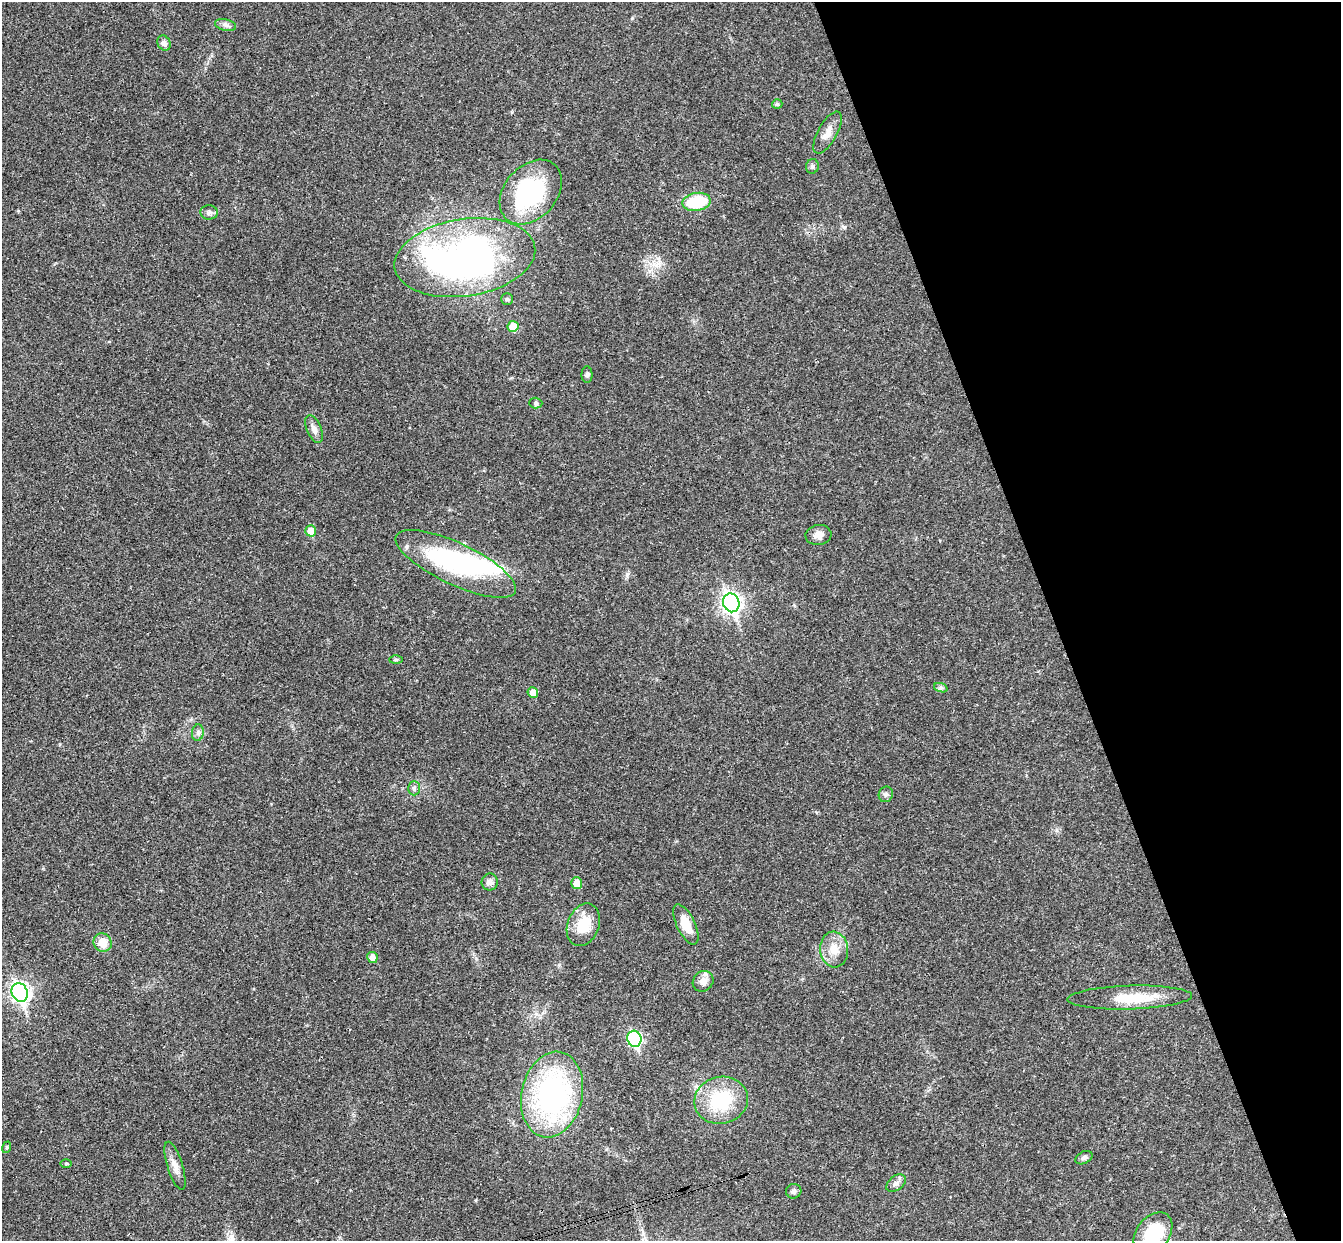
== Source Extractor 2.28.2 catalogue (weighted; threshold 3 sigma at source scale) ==
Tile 12 of 4 x 4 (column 4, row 3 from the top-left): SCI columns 4074-5412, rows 1534-2772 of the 5468 x 5422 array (HDU 1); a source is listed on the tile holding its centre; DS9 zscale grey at full resolution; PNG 1343 x 1243 px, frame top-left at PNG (2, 2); each listed source drawn as its Kron ellipse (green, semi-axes under 4 px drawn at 4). Shown black and unused: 21% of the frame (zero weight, under 3 of 4 exposures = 6% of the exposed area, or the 3 px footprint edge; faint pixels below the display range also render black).
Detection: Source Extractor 2.28.2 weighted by HDU 2 'WHT'; one run over the whole footprint, this tile lists its part. Background 0.0399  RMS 0.0027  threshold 0.0121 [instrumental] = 3 sigma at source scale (4.5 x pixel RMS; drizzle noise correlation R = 1.50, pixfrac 1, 0.05/0.05 arcsec/px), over >= 5 px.
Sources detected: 48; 2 inside a brighter object's white glare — neither listed nor drawn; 2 inside a brighter listed object's ellipse — not listed separately; the other 44 listed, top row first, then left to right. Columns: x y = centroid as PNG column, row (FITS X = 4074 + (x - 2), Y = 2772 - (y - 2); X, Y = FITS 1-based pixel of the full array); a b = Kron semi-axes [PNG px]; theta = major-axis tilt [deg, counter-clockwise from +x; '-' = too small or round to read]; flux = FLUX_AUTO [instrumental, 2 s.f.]
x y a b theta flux
226 25 11 5 -11 0.95
164 43 8 6 -60 1.2
777 104 5 4 - 0.53
828 132 23 9 61 2.8
812 166 7 6 - 0.66
531 192 36 26 49 33
697 202 14 9 9 12
209 212 8 7 - 1
465 258 71 38 9 120
507 299 6 6 - 0.48
513 326 5 5 - 5.4
587 375 8 5 -89 0.62
536 403 6 5 - 0.5
314 429 14 7 -66 1.6
311 531 5 5 - 4.6
818 535 13 10 8 1.9
456 564 66 21 -25 35
731 603 9 8 - 120
396 660 6 4 2 0.37
941 688 7 4 -18 0.52
533 692 5 5 - 2.6
198 733 8 6 83 0.84
414 788 7 6 - 0.71
886 794 8 7 - 0.73
490 882 8 8 - 1.5
577 883 5 5 - 3.7
686 924 22 9 -64 4.8
583 925 22 15 69 7.4
103 943 9 8 - 4
834 949 18 14 -85 4.3
372 957 5 5 - 1.8
703 981 11 10 - 1.9
20 992 9 8 - 100
1130 997 62 12 2 9.3
634 1039 8 7 - 44
552 1095 43 30 78 59
721 1100 27 23 14 16
7 1147 6 4 72 0.32
1084 1158 9 6 26 0.74
66 1163 5 3 - 0.31
175 1166 25 7 -72 2.4
896 1183 11 7 38 1.2
794 1191 7 7 - 0.76
1153 1233 23 16 52 14
Isophote crosses this tile's border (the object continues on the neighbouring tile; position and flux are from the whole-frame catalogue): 1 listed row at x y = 1153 1233
Unlisted compact peaks at least as high as the median listed source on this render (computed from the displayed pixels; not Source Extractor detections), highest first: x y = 627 574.